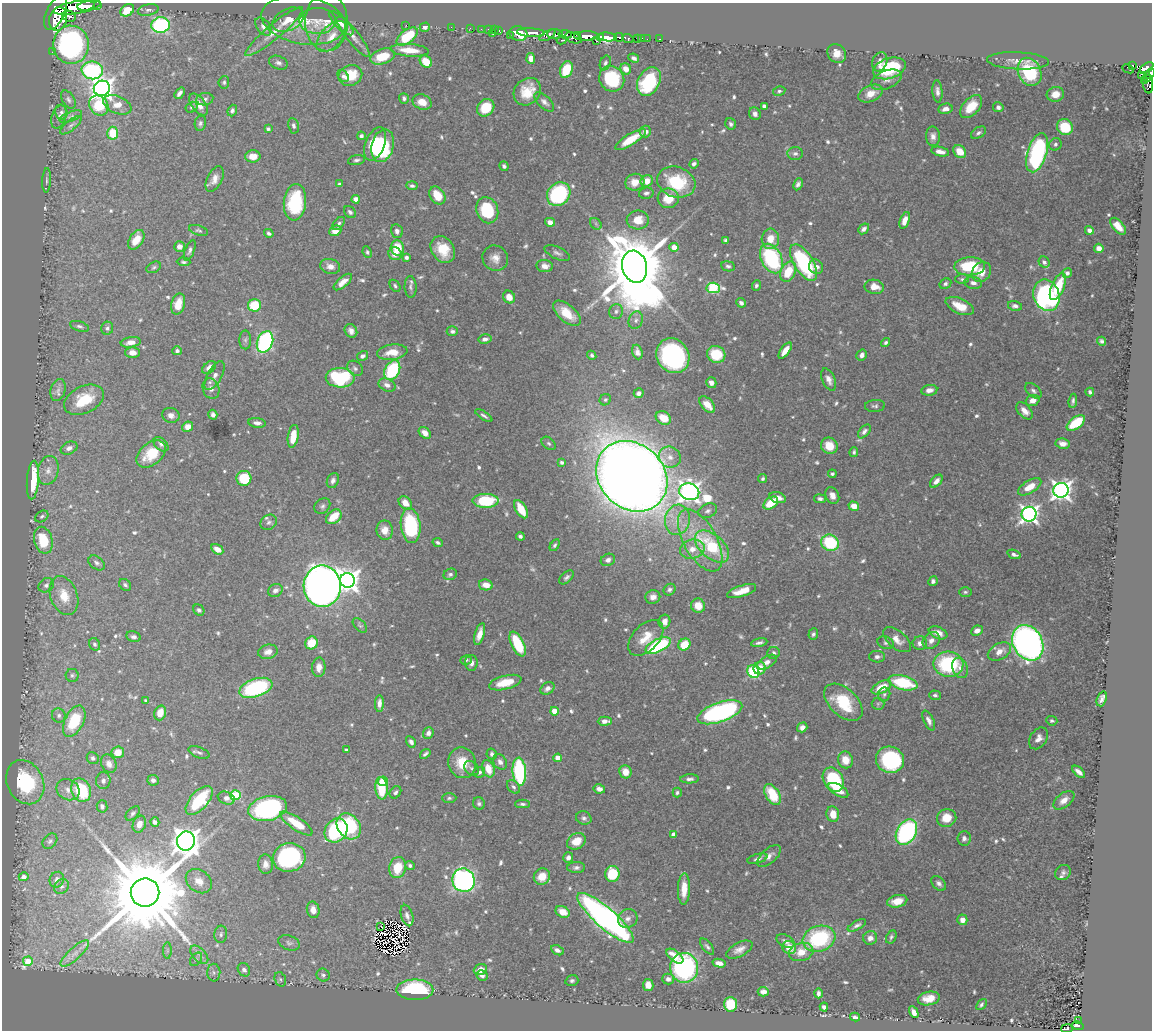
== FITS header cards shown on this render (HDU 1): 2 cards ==
NAXIS1  =                 1150
NAXIS2  =                 1028

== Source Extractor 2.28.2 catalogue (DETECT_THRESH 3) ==
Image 1150 x 1028 px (HDU 1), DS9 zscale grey, 1 PNG px = 1 image px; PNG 1154 x 1032 px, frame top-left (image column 1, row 1028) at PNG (2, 3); each listed source drawn as its Kron ellipse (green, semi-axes under 4 px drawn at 4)
Background 0.691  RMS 0.015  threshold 0.0454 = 3 sigma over >= 5 px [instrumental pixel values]
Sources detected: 706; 6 with non-positive FLUX_AUTO (blend fragments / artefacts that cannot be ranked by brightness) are neither listed nor drawn; of the other 700, the 500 brightest by FLUX_AUTO listed and drawn (200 fainter detections omitted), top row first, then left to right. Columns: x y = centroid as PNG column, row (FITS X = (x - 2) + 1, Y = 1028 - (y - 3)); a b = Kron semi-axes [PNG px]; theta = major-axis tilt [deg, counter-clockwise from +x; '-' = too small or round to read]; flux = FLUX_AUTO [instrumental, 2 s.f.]
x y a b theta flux
86 6 9 4 9 1400
97 6 3 3 - 79
77 7 24 6 10 4200
127 10 7 5 36 25
148 10 10 5 11 3.3
55 13 18 9 64 2600
69 16 7 5 -22 520
58 19 12 8 75 2800
288 20 17 11 26 16
303 20 42 24 -10 39
318 21 18 13 0 10
326 22 29 21 -89 24
341 23 16 6 -45 10
160 25 9 8 - 170
406 25 2 2 - 5.8
263 27 10 6 -53 4.7
425 27 5 4 - 4.7
451 27 2 2 - 6.2
470 28 2 2 - 8.7
481 29 2 2 - 10
488 29 3 2 - 11
494 30 2 2 - 17
274 31 37 7 40 16
499 31 4 3 - 56
531 33 14 4 -3 1400
493 34 3 2 - 26
518 34 9 7 -15 2400
555 34 7 5 -2 640
565 34 7 3 -7 330
510 35 3 2 - 75
548 35 9 4 30 230
578 35 3 3 - 250
332 36 19 10 46 14
407 36 12 6 38 47
586 36 12 4 2 2200
353 37 25 6 -52 9.9
600 37 4 3 - 290
607 37 9 4 -6 2200
619 37 5 3 - 190
573 38 9 5 -20 910
628 38 6 3 -22 250
637 38 3 2 - 21
642 38 3 2 - 7.3
647 39 2 2 - 9.8
660 39 3 2 - 14
562 40 5 3 - 110
596 41 2 2 - 41
71 45 19 18 - 230
409 50 19 6 -4 20
52 52 3 2 - 9.9
837 53 10 8 -46 11
382 56 12 7 20 29
531 58 5 4 - 7
634 58 5 3 - 3.8
1018 61 31 8 -3 11
426 62 7 5 -41 23
880 62 10 7 70 5.9
278 63 10 6 -20 3.9
605 63 7 5 67 2.5
1132 65 3 3 - 58
889 68 17 10 18 60
1147 68 7 4 34 450
626 69 6 5 - 10
1128 69 6 2 -26 2.7
92 70 10 9 - 160
566 70 9 6 69 35
1030 72 14 11 -64 73
1150 74 6 4 43 340
350 75 12 10 23 30
343 76 6 5 - 3.3
1142 76 4 3 - 24
1147 78 3 2 - 44
612 79 13 12 - 54
886 80 16 9 22 6.8
1144 80 3 3 - 46
649 81 15 10 61 82
224 82 6 5 - 2
1148 83 10 5 -84 210
102 88 8 7 - 790
779 91 6 4 11 2.4
937 91 11 5 -86 4.6
527 92 15 12 45 22
179 93 6 3 51 4.4
871 94 13 8 23 15
1055 94 9 7 13 13
404 98 5 4 - 2.9
205 99 8 6 10 3
68 100 10 6 -58 3.1
422 102 10 7 -22 13
544 102 12 6 -44 4.5
199 104 12 7 -52 10
99 105 11 9 -49 43
117 105 15 8 -23 13
764 106 4 4 - 3.2
191 107 6 5 - 2
971 107 14 8 48 26
998 107 5 5 - 4
486 108 9 8 - 27
945 109 7 5 10 5.3
232 110 6 4 68 3.1
61 112 7 6 - 2.9
755 114 6 5 - 4.3
59 117 12 7 72 4.3
71 117 12 4 21 2.9
200 123 8 5 78 2.7
731 124 6 5 - 2.6
71 125 13 5 39 3.8
294 126 8 5 -79 3.2
1065 127 8 7 - 42
268 129 4 3 - 2.4
645 132 6 5 - 6.4
113 133 6 5 - 33
979 133 8 5 33 3.2
361 136 4 4 - 2.9
933 136 10 7 -87 6
631 139 17 5 32 23
375 144 17 9 67 41
1055 144 6 6 - 2.6
383 146 17 11 75 79
960 151 7 5 -43 18
940 152 9 4 -12 6.1
795 153 8 6 2 3.6
1037 153 20 9 73 180
253 156 8 6 1 10
356 160 9 5 12 2.8
694 164 5 4 - 3
504 166 5 4 - 2.9
215 179 14 7 64 8.3
46 180 12 4 87 2.3
647 181 6 5 - 14
635 182 9 8 - 14
676 182 19 15 -18 56
339 184 4 3 - 2.2
798 184 6 4 62 3.4
412 186 5 4 - 2.8
646 193 7 5 12 3.2
559 194 13 10 46 140
437 195 10 7 -55 18
668 198 10 10 - 21
356 199 4 4 - 13
295 202 18 11 83 69
487 210 13 10 -70 56
350 212 7 5 -45 2.7
638 220 11 9 -2 19
905 220 9 5 69 11
550 222 5 4 - 7.5
339 224 8 4 48 2.8
596 224 7 5 -46 2.2
1118 226 10 5 -49 10
864 229 6 4 42 4
199 230 10 5 -17 2.3
1089 230 4 4 - 4.3
335 231 6 5 - 11
397 231 7 6 - 3.7
269 233 5 4 - 2.7
770 239 10 8 85 16
136 240 11 6 57 16
725 240 4 3 - 2
179 246 5 5 - 5.6
674 247 4 4 - 13
397 248 8 6 -76 23
1099 248 4 4 - 7.2
443 249 14 11 -54 24
190 250 11 4 69 3.3
367 252 6 4 -65 2.1
557 253 13 6 -24 3.8
395 254 7 6 - 9.1
406 257 3 3 - 3.8
495 258 13 12 - 9.8
771 258 16 10 -63 110
183 262 7 4 -3 2.1
804 262 21 9 -58 120
1044 262 6 5 - 2.9
330 266 10 7 -15 7.7
545 266 8 6 -7 7.8
728 266 7 5 -9 2.7
970 266 15 9 2 49
154 267 8 5 29 2.2
635 267 16 12 -76 12000
816 267 7 6 - 6.1
788 272 10 7 63 29
981 272 10 9 - 13
1067 273 5 5 - 3
962 279 7 5 -1 2.1
343 282 11 5 41 8
973 283 9 6 -8 4
945 284 6 5 - 2.6
395 286 7 4 -56 2
756 286 5 4 - 2.4
411 287 11 6 -88 3.5
874 287 10 7 -9 12
1058 287 14 6 66 31
713 288 7 5 -5 85
1046 295 16 12 -70 190
509 297 7 5 -56 11
741 303 5 4 - 3.9
178 304 11 6 74 14
254 305 6 6 - 38
960 306 15 7 -25 18
1015 306 7 5 -13 3.6
616 311 7 6 - 3.1
567 313 17 8 -40 23
636 320 9 7 66 3.8
79 326 10 5 -16 2.6
107 328 6 6 - 2.8
351 331 7 6 - 5.2
452 331 5 5 - 2.8
485 339 7 5 12 4.4
245 340 9 6 90 2.7
1102 341 4 4 - 2.3
131 342 10 5 8 7.6
265 342 11 7 68 200
886 343 5 3 - 2.1
177 351 4 4 - 3
785 351 9 4 54 11
392 352 15 7 8 17
637 352 7 5 -71 4.6
132 353 7 5 0 6.9
716 354 9 8 - 35
592 355 5 4 - 2.7
862 355 6 5 - 4.7
363 356 5 4 - 3.6
673 356 18 16 -56 200
209 368 8 5 44 5.9
355 368 8 6 -44 3.3
392 370 10 7 62 78
214 376 16 7 61 7
340 378 14 9 -1 96
829 379 12 6 -66 6
711 383 5 5 - 4.9
387 385 9 6 -25 5.6
211 389 10 8 -71 5.9
58 390 11 7 74 5.6
929 390 8 5 9 6.3
1033 391 9 6 -42 3.3
1090 392 4 3 - 2.3
639 393 5 4 - 3.3
84 400 21 13 25 37
605 400 6 5 - 2
1033 400 7 5 19 8.7
1073 401 7 3 83 2.6
707 405 10 5 -48 12
875 406 10 6 4 2.9
1024 411 10 6 -48 7.8
171 415 8 7 - 5.3
213 415 5 4 - 3.2
484 416 10 3 -34 2.6
663 418 8 6 -31 19
257 423 9 4 -8 4.4
1076 423 10 5 36 39
188 427 5 5 - 8.7
864 431 8 5 50 3.8
425 433 7 5 -44 8.4
293 436 11 5 81 19
549 443 8 5 -39 2.6
161 444 9 5 -43 3
1063 444 7 5 -9 6.8
829 446 8 7 - 17
69 448 9 6 25 5
854 452 5 4 - 2.3
151 454 16 11 40 29
670 457 11 10 - 8.8
562 462 4 3 - 3.1
48 470 14 10 78 9.6
832 474 4 4 - 2.1
632 476 38 32 -43 3300
244 478 7 7 - 46
763 479 4 4 - 2.2
33 480 19 6 86 46
333 481 8 5 68 3.9
936 481 8 4 47 5.2
1030 487 13 6 32 18
1061 490 7 7 - 600
689 492 10 8 -19 640
832 495 9 6 -65 6.4
778 498 8 5 -18 6.7
820 499 6 4 -10 2.8
486 501 13 7 0 62
405 503 7 5 -46 11
771 503 8 5 37 28
322 506 9 7 45 3.1
854 506 5 4 - 13
521 509 10 5 -60 24
708 511 10 6 24 3.7
1029 514 7 7 - 450
42 516 7 5 33 2.3
334 517 9 6 39 24
677 520 15 12 81 17
269 522 9 7 36 3.4
411 526 17 10 -83 100
385 530 9 8 - 11
520 536 4 4 - 2.9
43 540 14 9 -75 38
700 540 34 16 -61 47
438 542 5 4 - 2.5
830 543 9 8 - 65
555 545 6 4 58 2
712 547 20 11 -41 63
217 549 6 4 -31 7.1
692 549 12 9 14 12
1014 554 7 4 -21 3.5
608 560 7 6 - 4.3
97 563 9 6 -38 3.3
450 574 7 5 22 3.4
567 577 9 5 42 3.1
348 580 7 7 - 830
933 581 5 4 - 3
46 585 8 6 38 3.7
125 585 7 5 -41 2.6
486 585 7 5 -12 9.5
322 586 21 18 -89 1000
275 590 7 6 - 4.7
670 590 6 5 - 2.8
742 591 15 5 18 15
965 592 6 5 - 2
64 596 20 13 -69 23
653 597 7 6 - 6.1
698 606 7 7 - 14
199 610 6 5 - 2.7
664 622 7 6 - 7.3
360 625 9 5 -45 2
977 631 6 5 - 6.8
938 633 10 6 -23 8.3
480 634 11 5 73 9
813 634 6 5 - 2.4
133 637 7 5 -13 3.4
646 638 21 13 46 21
897 640 16 8 -40 9.1
931 640 9 7 42 5.9
311 643 6 6 - 26
759 643 8 4 11 3.1
886 643 8 6 -20 2.7
920 643 7 7 - 5.7
1028 643 19 14 -61 510
95 644 6 5 - 2.4
518 644 13 6 -64 57
658 645 14 6 26 110
684 645 6 5 - 25
268 652 10 7 13 6.7
999 652 12 8 28 11
773 653 6 6 - 2.7
877 657 8 6 -3 3.8
466 660 6 5 - 2.3
767 662 11 5 29 6.2
471 663 8 6 87 4.9
948 664 15 12 -3 99
319 667 10 6 86 7.4
760 668 6 6 - 14
960 668 10 7 -71 6.9
753 672 7 5 -56 60
72 675 6 6 - 2.6
505 683 16 7 14 24
903 683 15 7 -14 63
881 687 11 5 28 20
256 688 17 9 19 110
547 688 8 5 32 5.1
884 694 7 6 - 2.3
935 695 6 4 -20 2.3
1102 699 8 5 71 4.8
146 701 4 3 - 3
843 702 23 13 -43 46
379 703 8 4 88 5.7
878 704 6 6 - 2.1
555 711 4 4 - 19
720 712 23 9 19 250
160 713 7 5 73 13
59 715 7 6 - 3.3
929 720 11 5 -65 4.7
74 721 17 9 64 55
605 721 7 4 3 6
1052 721 5 4 - 2.1
802 727 5 4 - 5.3
428 733 6 5 - 4.2
1038 738 12 8 56 7.5
411 742 6 4 -58 3.4
346 750 3 3 - 2.2
118 752 6 6 - 15
199 752 11 5 -22 3.2
425 754 6 3 38 2.3
492 754 6 5 - 2.7
93 758 6 5 - 3.1
558 758 4 4 - 15
845 760 8 7 - 14
890 760 14 13 - 120
500 762 8 6 -57 4.6
462 763 15 13 -70 25
109 764 9 7 -65 6.1
472 768 8 6 -44 3
488 769 9 6 -71 17
479 772 6 5 - 3.3
519 772 14 6 -86 130
625 772 6 6 - 12
1079 772 8 4 -42 5.8
690 779 9 4 3 3.6
153 780 5 5 - 4.4
833 780 13 9 -59 80
103 781 8 7 - 3.9
383 781 5 4 - 27
25 782 23 18 -64 75
513 787 8 5 -48 2.9
381 788 11 6 -84 47
599 789 6 4 -12 6.8
68 790 12 10 -32 8.6
81 790 12 9 -66 67
838 790 11 5 -30 12
395 792 6 5 - 3
677 792 5 4 - 2.1
235 795 5 5 - 64
773 795 11 7 -59 35
226 798 9 6 -21 5.6
449 798 7 4 1 2.1
199 800 18 9 49 64
1064 800 12 7 39 9.3
479 803 6 6 - 2.6
522 804 7 4 -1 2.4
102 806 6 5 - 3.7
268 808 20 12 12 190
133 813 9 5 44 2.8
833 814 8 6 -81 12
584 818 8 6 -23 3.3
947 818 10 9 - 17
155 822 5 4 - 4.1
296 823 19 6 -34 27
139 824 9 6 69 8.2
349 826 14 11 -54 85
336 830 13 10 52 110
906 832 14 9 59 180
674 835 4 4 - 10
964 838 7 6 - 3.5
50 841 9 6 49 2.8
186 841 9 9 - 1400
576 841 10 7 31 19
769 856 14 7 42 6.4
289 857 16 14 14 160
568 858 5 5 - 4.4
757 859 10 4 16 3.7
266 864 10 7 -83 7.1
410 865 5 4 - 2.8
576 867 9 5 1 3.5
398 868 11 8 76 29
1063 873 8 7 - 3.4
612 874 8 7 - 46
24 877 5 4 - 4.3
542 877 8 7 - 14
57 880 8 7 - 5.2
464 880 12 11 - 370
199 881 14 11 -37 11
939 883 9 6 -45 3.8
62 886 8 6 41 3.5
684 889 16 6 88 18
145 892 14 14 - 19000
897 901 10 6 14 13
313 910 8 6 -78 7.7
563 912 7 5 -27 12
407 915 11 6 -74 4.8
605 918 36 10 -41 570
628 918 10 9 - 6.6
962 920 5 5 - 8.9
857 925 10 4 28 3.5
381 926 3 2 - 2.1
221 934 8 6 83 3
891 937 7 5 63 2.2
870 938 7 7 - 5.9
819 939 16 12 18 97
786 941 10 6 -27 4.2
289 943 11 7 -21 3.6
707 946 9 4 -51 2.7
789 947 7 6 - 16
557 950 7 4 -28 4.1
739 950 14 7 28 7.3
167 951 8 4 -90 2.1
801 952 12 9 14 14
75 953 18 6 42 8.6
199 955 11 6 -46 5.2
675 956 10 5 -38 15
196 959 7 5 53 2.6
28 961 5 4 - 21
719 963 6 4 -13 6.2
684 968 15 14 - 200
244 970 7 6 - 4.4
480 970 7 5 20 9.2
214 973 9 6 -88 3.7
323 975 7 6 - 2.8
482 975 6 5 - 4.4
280 979 7 5 -73 2
668 979 6 5 - 4.3
572 981 6 5 - 2.3
648 985 6 5 - 9
415 990 18 10 0 97
763 992 5 4 - 5
818 993 5 3 - 3.5
929 998 11 6 11 13
730 1004 7 6 - 33
981 1005 6 4 49 2.4
824 1007 4 4 - 4
914 1012 6 4 -61 7.2
855 1017 5 3 - 2.9
1079 1021 3 3 - 6.4
1078 1026 6 4 -13 61
1067 1029 6 3 10 66
At the frame edge (FLAGS 8, measured only in part): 2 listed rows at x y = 1150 74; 1067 1029
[200 fainter detections neither listed nor drawn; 6 non-positive-flux detections neither listed nor drawn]